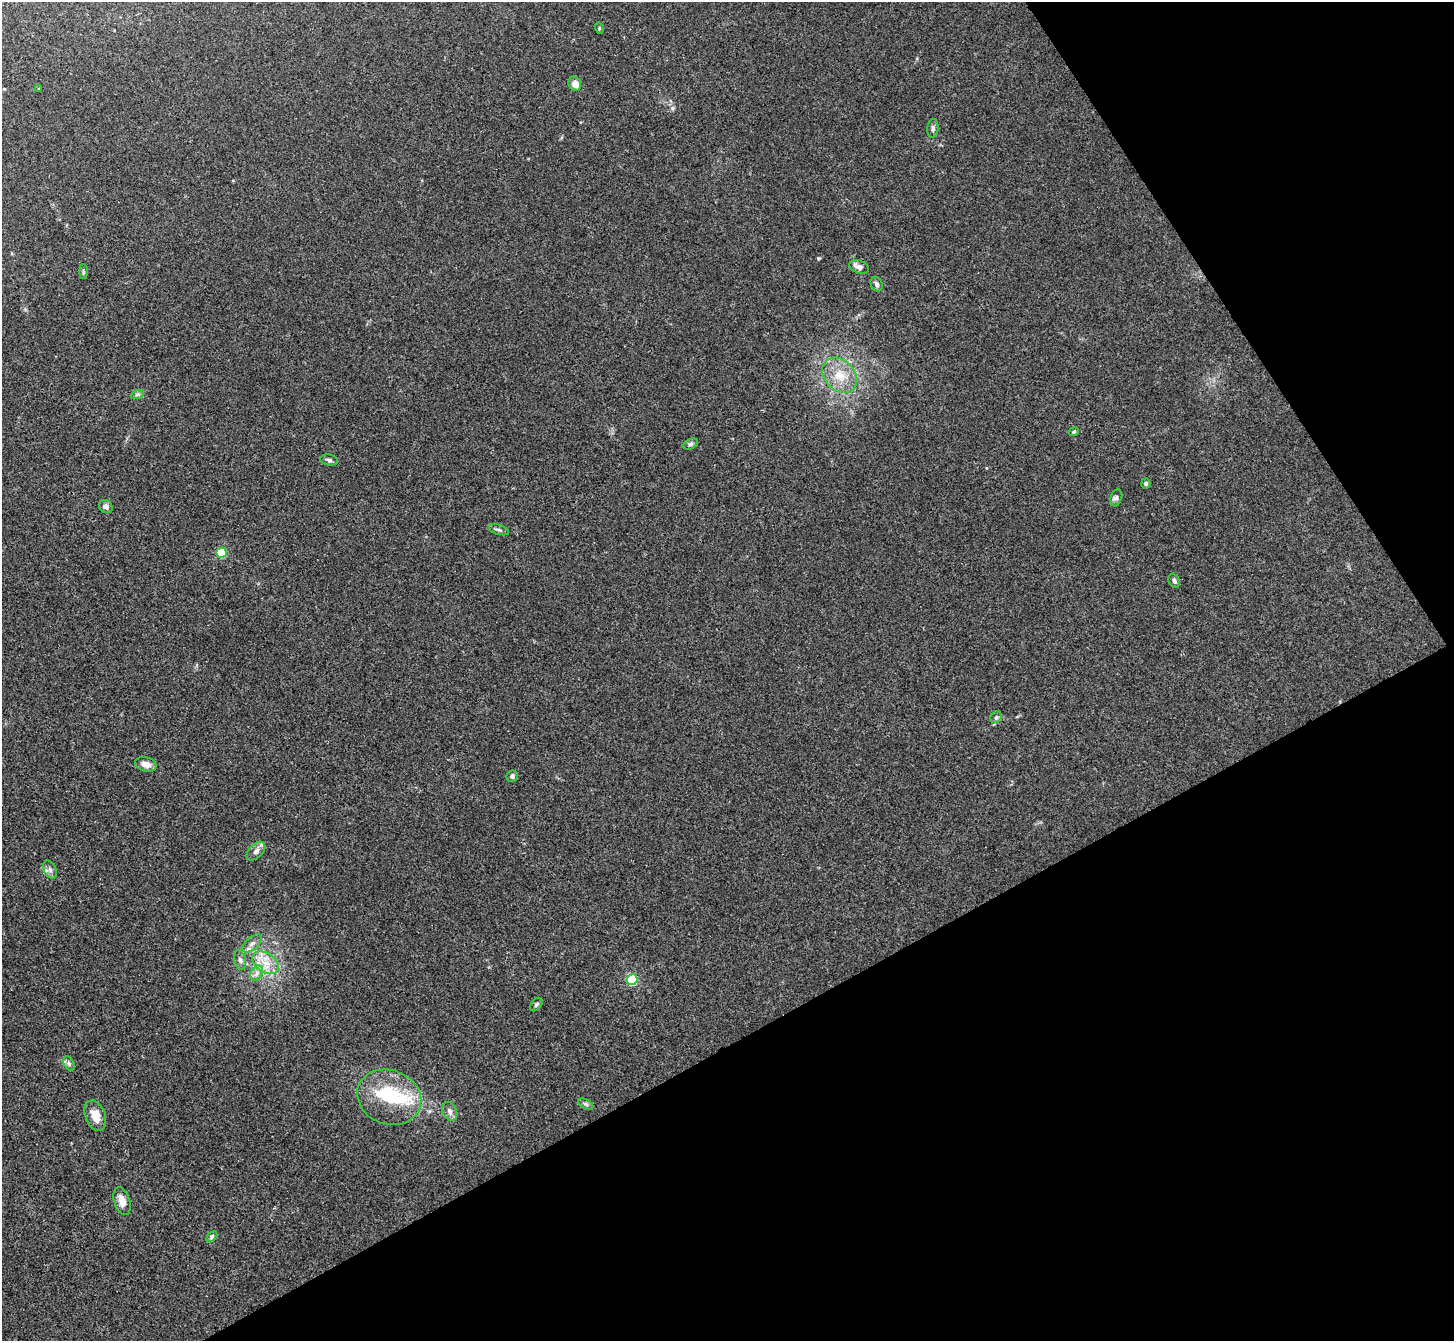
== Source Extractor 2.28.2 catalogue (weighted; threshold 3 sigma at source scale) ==
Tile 12 of 4 x 4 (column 4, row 3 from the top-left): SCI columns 4359-5810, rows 1496-2834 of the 5811 x 5806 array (HDU 1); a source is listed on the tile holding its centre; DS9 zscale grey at full resolution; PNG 1456 x 1343 px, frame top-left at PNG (2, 2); each listed source drawn as its Kron ellipse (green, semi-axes under 4 px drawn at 4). Shown black and unused: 30% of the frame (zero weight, under 3 of 4 exposures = <1% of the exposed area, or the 3 px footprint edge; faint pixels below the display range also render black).
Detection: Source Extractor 2.28.2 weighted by HDU 2 'WHT'; one run over the whole footprint, this tile lists its part. Background 0.0166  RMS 0.0046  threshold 0.0206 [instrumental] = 3 sigma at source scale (4.5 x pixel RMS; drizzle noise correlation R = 1.50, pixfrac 1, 0.05/0.05 arcsec/px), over >= 5 px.
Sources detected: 38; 1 inside a brighter object's white glare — neither listed nor drawn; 1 inside a brighter listed object's ellipse — not listed separately; the other 36 listed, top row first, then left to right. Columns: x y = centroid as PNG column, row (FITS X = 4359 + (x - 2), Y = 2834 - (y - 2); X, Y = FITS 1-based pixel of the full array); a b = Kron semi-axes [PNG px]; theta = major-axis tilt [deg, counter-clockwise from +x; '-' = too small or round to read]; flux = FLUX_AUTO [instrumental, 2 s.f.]
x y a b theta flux
599 28 5 3 - 0.41
575 84 7 6 - 3.6
39 89 4 3 - 0.4
933 128 9 5 84 1.3
859 267 10 6 -24 2.2
83 272 7 4 -90 0.61
877 284 7 5 -65 1.2
840 375 20 15 -47 9.5
137 395 7 4 19 0.78
1074 432 5 4 - 0.62
690 444 7 5 27 1
329 460 9 5 -9 1.1
1146 483 5 4 - 0.79
1116 498 9 5 73 1.1
106 507 7 6 - 1.7
499 530 10 5 -18 1
221 553 5 5 - 22
1174 581 7 5 -61 1.1
996 717 6 5 - 0.8
146 764 11 7 -14 3.2
512 776 6 5 - 0.95
256 851 11 7 44 1.9
50 870 9 6 -63 1.4
252 943 12 6 41 2.1
240 960 10 6 -75 1.4
265 963 14 9 -35 6
257 973 8 5 62 1.7
632 980 5 5 - 44
536 1004 7 5 50 0.87
69 1063 7 5 -63 1.1
389 1097 33 27 -21 26
586 1104 8 4 -27 0.89
450 1112 10 6 -67 1.9
95 1116 16 10 -68 6
122 1201 14 7 -71 4
212 1237 6 4 46 0.81
Unlisted compact peaks at least as high as the median listed source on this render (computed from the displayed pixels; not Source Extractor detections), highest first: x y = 818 258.